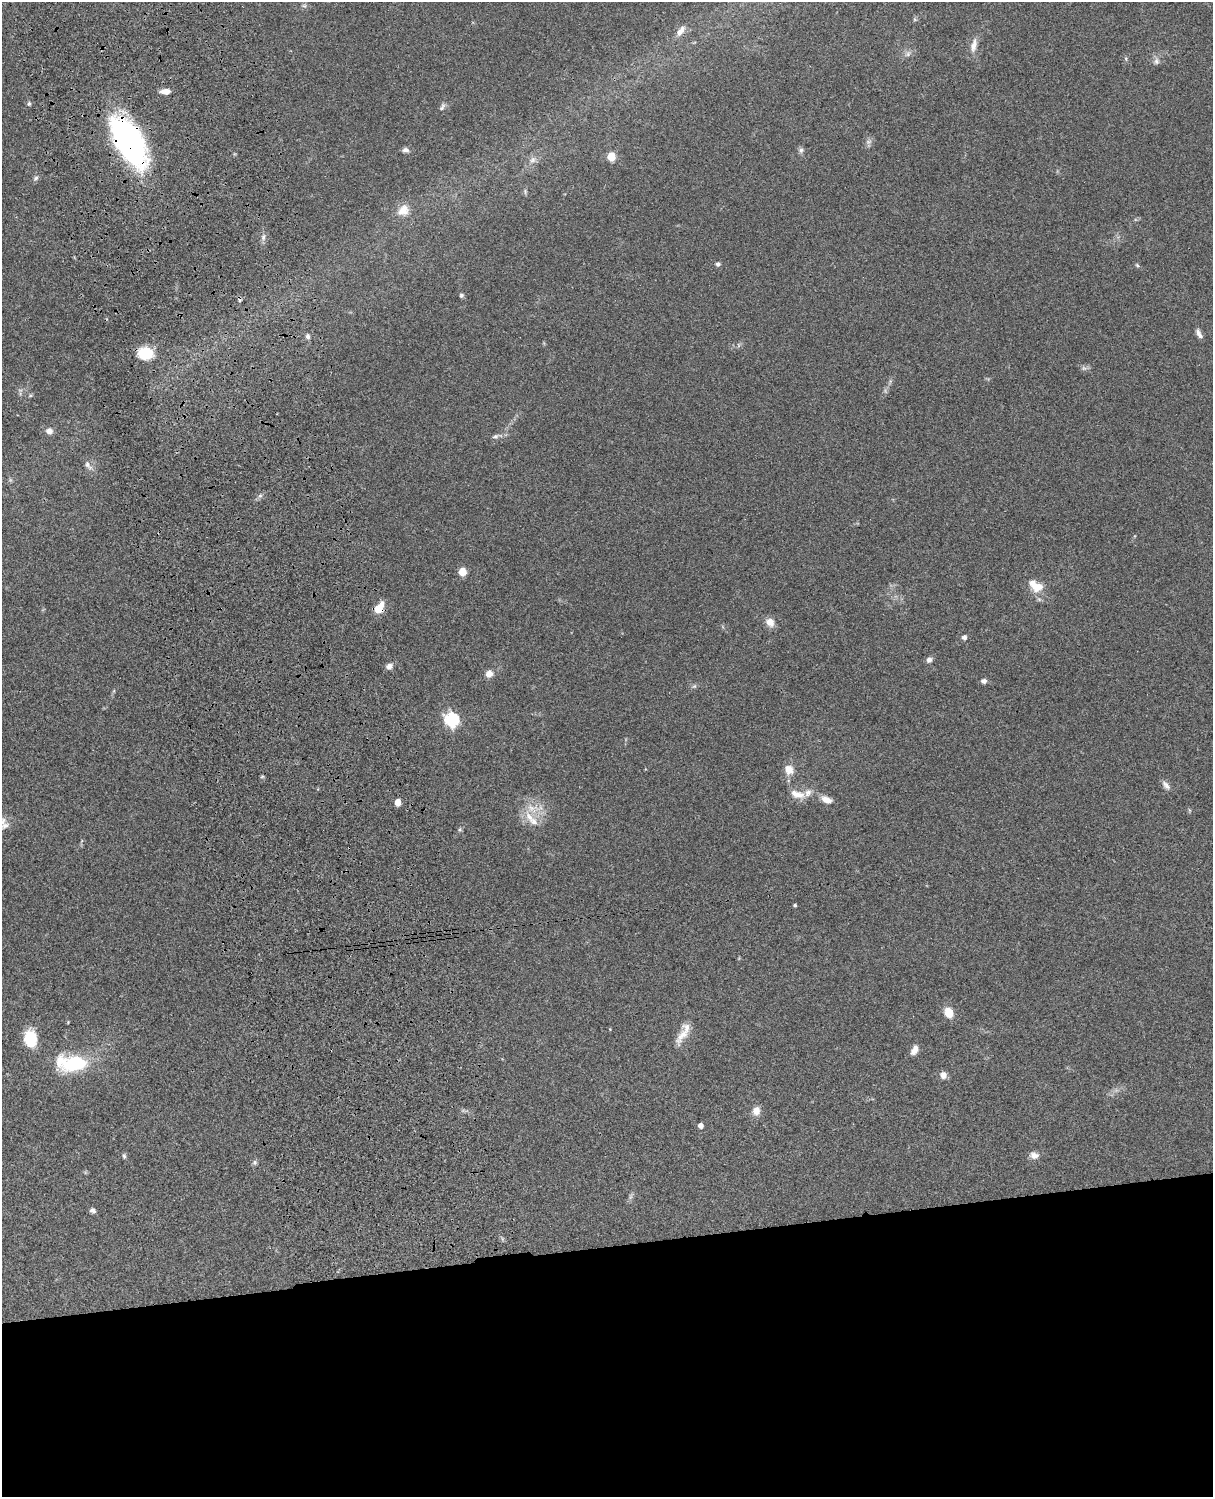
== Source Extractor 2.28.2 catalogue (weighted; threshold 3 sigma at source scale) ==
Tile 11 of 4 x 3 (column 3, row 3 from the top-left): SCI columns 2545-3755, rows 279-1773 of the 5086 x 4928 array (HDU 1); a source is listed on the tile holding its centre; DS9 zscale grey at full resolution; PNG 1215 x 1499 px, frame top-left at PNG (2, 2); no overlay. Shown black and unused: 17% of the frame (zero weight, under 3 of 4 exposures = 6% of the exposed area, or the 3 px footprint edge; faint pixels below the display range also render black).
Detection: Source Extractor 2.28.2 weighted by HDU 2 'WHT'; one run over the whole footprint, this tile lists its part. Background 0.0753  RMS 0.0059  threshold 0.0264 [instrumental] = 3 sigma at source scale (4.5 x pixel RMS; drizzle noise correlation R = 1.50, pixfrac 1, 0.05/0.05 arcsec/px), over >= 5 px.
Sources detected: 67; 1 too faint to see at this stretch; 1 cosmic-ray / hot-pixel residue — not listed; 5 inside a brighter listed object's ellipse — not listed separately; the other 60 listed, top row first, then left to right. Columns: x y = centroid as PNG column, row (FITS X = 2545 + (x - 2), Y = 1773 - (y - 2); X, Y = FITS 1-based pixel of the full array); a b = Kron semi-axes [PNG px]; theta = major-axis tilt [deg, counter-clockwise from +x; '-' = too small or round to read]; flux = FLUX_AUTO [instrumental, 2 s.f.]
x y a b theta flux
304 6 7 4 0 0.98
681 31 15 7 54 4.1
974 45 19 8 78 4.7
908 54 7 6 - 1.7
1156 61 7 7 - 1.8
165 91 9 5 0 4.9
29 104 5 5 - 1.2
442 107 11 5 53 1.6
129 141 42 19 -60 210
405 150 9 6 -7 2
801 150 8 6 90 1.5
611 156 5 5 - 21
533 160 10 7 51 2.5
36 178 8 6 35 1.5
403 210 17 13 43 7.1
263 237 8 6 89 1.8
718 264 6 5 - 1.4
1137 265 6 4 -45 0.81
461 295 6 5 - 1
1199 334 13 5 -64 2.5
308 336 6 6 - 1.5
145 353 15 12 -7 18
1084 368 8 5 -43 1.3
30 396 6 4 19 0.75
49 431 8 7 - 3.3
495 436 9 6 16 1.6
88 465 16 7 -51 2.9
260 496 6 4 1 1.1
462 571 6 5 - 13
1038 587 17 11 34 6.8
379 608 12 7 57 9.8
770 622 10 9 - 5.2
964 637 6 6 - 1.6
929 660 7 6 - 2.1
389 666 7 6 - 2.6
489 674 9 8 - 3.8
984 681 7 5 -12 1.9
694 686 6 5 - 1
451 720 7 6 - 92
789 770 12 10 -62 5.8
1166 785 14 7 -48 2.6
797 794 20 9 -16 6.4
827 800 13 7 -24 4.7
398 802 5 4 - 8.7
529 817 19 9 -55 7.2
3 821 13 9 79 4.4
460 829 5 5 - 0.83
795 905 3 3 - 0.88
949 1012 9 8 - 9
682 1035 27 10 56 8
30 1039 15 11 -86 20
914 1050 12 7 61 3.7
73 1063 29 14 -3 43
943 1075 9 8 - 3
756 1111 9 8 - 4.9
701 1126 4 4 - 3.2
1034 1155 11 8 -12 3.3
124 1156 7 5 -87 1
254 1162 7 6 - 1.3
93 1210 7 6 - 1.7
Overlapping masked pixels (flux is a lower limit): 2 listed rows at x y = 129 141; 379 608
Isophote crosses this tile's border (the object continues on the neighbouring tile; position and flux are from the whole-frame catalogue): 1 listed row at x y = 3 821